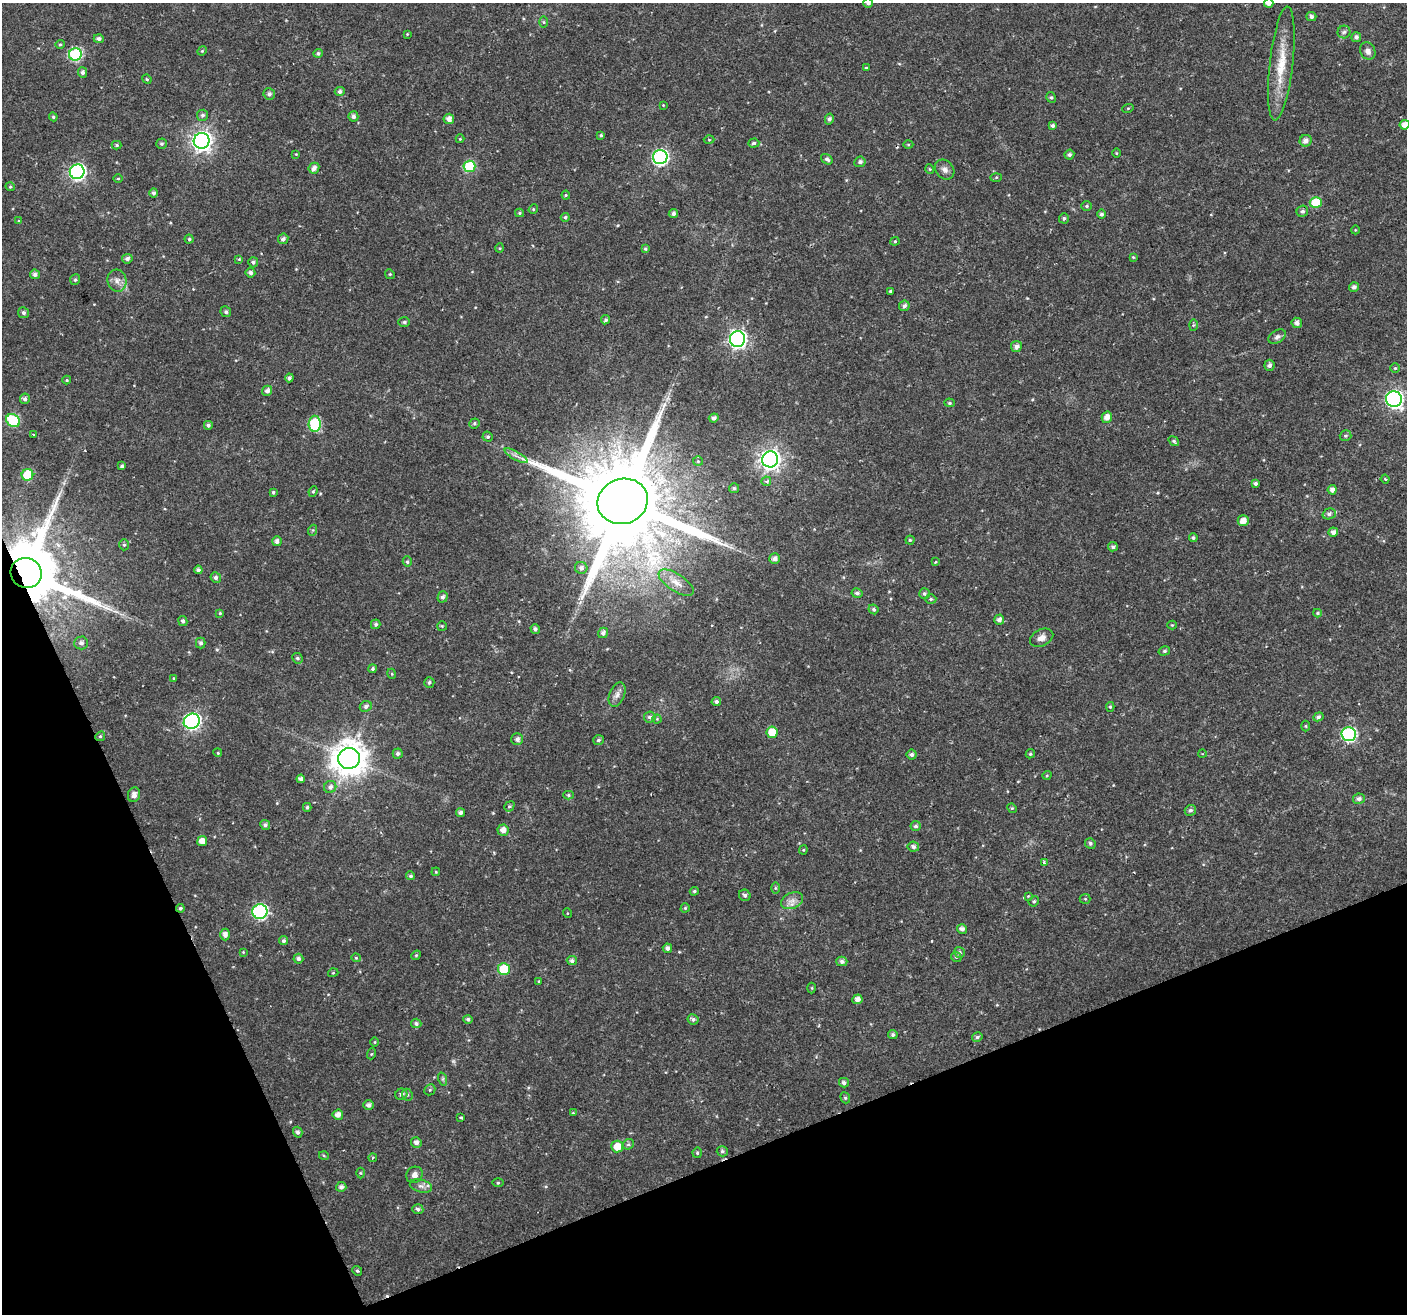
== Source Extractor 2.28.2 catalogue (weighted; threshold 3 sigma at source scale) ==
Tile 14 of 4 x 4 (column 2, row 4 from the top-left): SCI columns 1405-2809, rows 86-1397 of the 5621 x 5477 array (HDU 1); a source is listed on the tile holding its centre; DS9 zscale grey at full resolution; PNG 1409 x 1316 px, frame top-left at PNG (2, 3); each listed source drawn as its Kron ellipse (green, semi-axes under 4 px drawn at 4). Shown black and unused: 20% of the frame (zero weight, under 2 of 3 exposures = <1% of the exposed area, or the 3 px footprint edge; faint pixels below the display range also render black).
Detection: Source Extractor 2.28.2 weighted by HDU 2 'WHT'; one run over the whole footprint, this tile lists its part. Background 0.0197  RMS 0.0029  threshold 0.013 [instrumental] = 3 sigma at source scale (4.5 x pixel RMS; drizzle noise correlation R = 1.50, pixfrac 1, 0.0396/0.0396 arcsec/px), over >= 5 px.
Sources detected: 267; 1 too faint to see at this stretch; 2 cosmic-ray / hot-pixel residue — neither listed nor drawn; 1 inside a brighter listed object's ellipse — not listed separately; the other 263 listed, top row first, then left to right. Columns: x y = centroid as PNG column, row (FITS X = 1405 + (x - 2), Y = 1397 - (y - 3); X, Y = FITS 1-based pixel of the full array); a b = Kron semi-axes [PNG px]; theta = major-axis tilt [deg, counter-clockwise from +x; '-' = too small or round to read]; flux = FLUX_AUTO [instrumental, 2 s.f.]
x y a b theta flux
868 3 5 5 - 0.81
1269 3 5 4 - 1.9
1311 17 5 4 - 0.83
544 22 6 4 -89 0.38
1344 32 6 6 - 0.7
407 34 4 3 - 0.27
1356 37 5 5 - 0.98
99 39 5 4 - 0.89
60 44 5 4 - 0.37
202 51 5 4 - 0.33
1368 51 9 7 -63 1.4
318 53 4 4 - 0.59
75 54 6 6 - 30
1281 63 57 11 83 9.6
866 68 3 3 - 0.41
83 72 5 4 - 0.87
147 79 5 4 - 0.33
340 92 5 4 - 0.81
269 94 6 5 - 0.91
1051 97 5 4 - 0.49
663 105 4 3 - 0.22
1128 108 5 3 - 0.28
202 115 6 5 - 0.67
353 116 5 5 - 0.88
53 117 4 4 - 0.39
449 119 5 5 - 1.5
829 119 5 4 - 0.62
1405 125 5 5 - 2
1053 126 4 4 - 0.72
601 135 4 3 - 0.42
460 139 4 4 - 0.28
709 140 5 3 - 0.25
202 141 8 8 - 160
1306 141 6 5 - 1.5
754 143 6 4 4 0.6
162 144 5 5 - 0.52
117 145 5 4 - 0.49
908 145 5 3 - 0.28
1116 153 4 3 - 0.25
296 154 4 4 - 0.23
1069 154 5 4 - 0.63
660 157 7 7 - 60
827 159 6 4 -36 0.78
860 162 6 5 - 0.82
469 166 6 6 - 16
314 168 6 5 - 1.3
930 169 5 3 - 0.26
945 170 11 8 -48 1.3
77 172 7 7 - 76
996 177 6 4 3 0.35
118 178 5 3 - 0.32
10 187 5 4 - 0.39
154 193 5 4 - 0.77
566 195 4 4 - 0.32
1316 203 6 5 - 8.6
1087 206 5 4 - 0.53
533 209 5 4 - 0.39
1302 211 6 5 - 0.74
519 213 4 4 - 0.34
673 213 5 4 - 0.79
1101 214 5 4 - 0.73
565 217 4 4 - 0.53
1064 218 5 4 - 0.55
19 221 4 4 - 0.31
1355 230 4 3 - 0.21
189 239 4 4 - 0.41
283 239 5 5 - 1
895 241 4 4 - 0.33
500 248 5 3 - 0.27
645 249 4 4 - 0.44
1133 257 4 3 - 0.28
127 259 5 5 - 0.96
239 259 4 4 - 0.26
253 262 5 5 - 0.6
250 273 5 4 - 0.89
35 274 5 4 - 0.89
390 274 5 4 - 0.36
75 280 5 5 - 0.52
117 281 11 9 -75 1.8
1354 287 5 5 - 0.92
890 291 4 3 - 0.35
904 306 5 5 - 0.81
226 312 5 5 - 0.7
23 313 5 5 - 0.68
605 320 5 4 - 0.59
404 322 6 5 - 0.48
1297 323 5 5 - 1.2
1193 325 6 4 88 0.4
1277 337 9 6 32 0.95
737 339 8 7 - 94
1016 346 5 5 - 1.2
1270 365 5 5 - 0.93
1395 368 5 5 - 0.4
289 378 4 4 - 0.72
67 380 4 4 - 0.27
267 391 5 5 - 1.1
25 399 5 5 - 0.82
1394 399 8 8 - 87
949 403 5 4 - 0.43
1107 417 6 5 - 2
714 418 5 4 - 0.98
13 421 7 6 - 19
474 423 5 5 - 0.47
315 424 8 6 90 23
208 425 4 4 - 0.67
34 435 3 3 - 3.5
1346 436 6 5 - 0.48
488 437 5 5 - 0.58
1174 441 6 3 -37 0.53
516 456 13 3 -28 1
770 459 8 8 - 170
698 461 5 5 - 0.37
122 466 3 3 - 0.55
27 475 6 6 - 10
1385 479 4 3 - 0.32
766 481 5 4 - 0.7
1255 483 4 3 - 0.66
734 488 5 5 - 0.49
1332 490 5 4 - 1.2
313 491 5 4 - 0.41
273 492 3 3 - 0.41
623 501 25 22 20 7100
1329 514 7 5 16 0.8
1243 521 5 5 - 2.3
313 530 5 3 - 0.31
1333 532 5 4 - 1.3
1193 538 4 4 - 0.54
910 540 4 4 - 0.38
277 541 5 4 - 1.1
124 545 5 5 - 0.48
1113 547 5 4 - 0.64
775 558 5 5 - 1.2
407 562 5 4 - 0.5
936 562 4 3 - 0.35
581 568 6 6 - 0.94
198 570 4 4 - 0.82
26 573 16 15 - 3400
216 577 5 5 - 0.77
676 583 20 8 -33 3.2
857 593 6 5 - 0.77
924 593 5 5 - 0.55
443 597 5 5 - 0.85
931 599 5 4 - 0.43
873 609 5 4 - 0.56
220 613 4 4 - 0.3
1317 613 4 4 - 0.37
999 620 5 5 - 1.1
183 621 5 4 - 0.65
376 624 5 4 - 0.57
1172 625 4 4 - 0.3
442 626 5 5 - 0.37
535 629 5 4 - 0.81
603 633 5 5 - 1.1
1042 638 12 8 26 1.7
81 643 7 6 - 1.1
201 643 5 5 - 0.68
1164 651 6 4 16 0.46
297 658 5 5 - 0.62
373 669 4 4 - 0.53
392 674 5 3 - 0.28
174 678 4 4 - 0.25
429 682 5 5 - 0.63
617 695 13 7 68 1.5
716 701 4 4 - 0.75
366 706 6 5 - 0.84
1110 707 5 4 - 0.43
650 717 6 5 - 0.76
1318 717 5 4 - 0.73
657 719 4 4 - 0.31
192 721 8 7 - 76
1306 726 5 3 - 0.29
772 732 5 5 - 5.4
1349 734 7 7 - 46
100 736 5 4 - 0.42
517 739 6 6 - 1.1
598 740 5 5 - 0.6
218 753 4 3 - 0.27
398 753 5 5 - 0.69
1030 754 5 4 - 0.45
1202 754 4 3 - 0.27
912 755 5 5 - 0.84
349 758 11 10 - 580
1047 775 5 3 - 0.3
301 779 4 4 - 1
330 787 6 6 - 1.1
134 795 7 6 - 1.4
568 795 5 4 - 0.42
1359 799 6 5 - 1
509 806 5 4 - 0.45
307 807 4 4 - 0.48
1012 808 5 4 - 0.38
1190 810 6 5 - 0.73
461 813 4 4 - 1
265 825 5 4 - 0.83
916 826 5 5 - 0.66
503 830 5 5 - 1.7
202 841 5 5 - 2.8
1090 843 6 5 - 0.54
913 847 5 5 - 0.88
803 850 4 4 - 0.35
1044 863 4 3 - 1.1
436 872 4 3 - 0.26
410 876 4 4 - 0.57
775 888 6 4 -90 0.34
694 891 4 3 - 0.37
745 895 6 5 - 0.65
1028 896 4 4 - 0.25
1085 899 5 5 - 0.33
792 901 11 8 25 1.8
1034 901 5 5 - 0.51
180 908 4 4 - 0.53
685 908 4 4 - 0.37
260 912 7 7 - 48
567 913 5 3 - 0.23
962 929 5 4 - 1.1
225 935 6 5 - 1.4
283 941 4 4 - 0.65
667 948 5 4 - 0.9
243 952 4 4 - 0.22
959 952 5 5 - 0.64
416 955 5 4 - 0.38
956 957 5 4 - 0.39
356 958 4 4 - 0.32
298 959 5 5 - 0.75
572 961 5 4 - 0.79
842 961 5 4 - 0.87
504 969 6 6 - 10
333 973 5 3 - 0.25
539 981 4 3 - 0.23
812 988 5 3 - 0.29
857 999 5 4 - 1.5
468 1019 4 4 - 0.67
693 1019 6 5 - 0.65
416 1023 5 5 - 0.72
893 1035 4 4 - 0.65
977 1037 5 4 - 0.62
375 1042 5 3 - 0.26
371 1054 5 3 - 0.3
443 1079 7 4 -72 0.48
844 1083 5 4 - 0.92
430 1090 6 5 - 0.46
401 1094 6 5 - 0.85
407 1095 6 5 - 0.54
845 1098 6 4 -67 0.49
369 1105 5 5 - 0.92
573 1113 3 3 - 0.25
338 1115 5 5 - 1.5
461 1118 3 2 - 0.4
298 1132 5 4 - 0.78
416 1142 5 5 - 1.1
628 1144 6 5 - 0.49
617 1146 6 6 - 4.5
722 1151 5 5 - 0.56
697 1153 5 4 - 0.51
324 1156 5 3 - 0.3
373 1158 4 3 - 0.4
360 1173 5 3 - 0.3
414 1175 9 8 - 1.4
498 1183 5 3 - 0.33
421 1186 11 6 -14 1.3
341 1187 5 5 - 1.1
418 1209 5 5 - 0.71
357 1271 5 4 - 0.46
Overlapping masked pixels (flux is a lower limit): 2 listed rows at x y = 26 573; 180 908
Isophote crosses this tile's border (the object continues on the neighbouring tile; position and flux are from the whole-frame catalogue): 3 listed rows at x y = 868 3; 1269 3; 1405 125